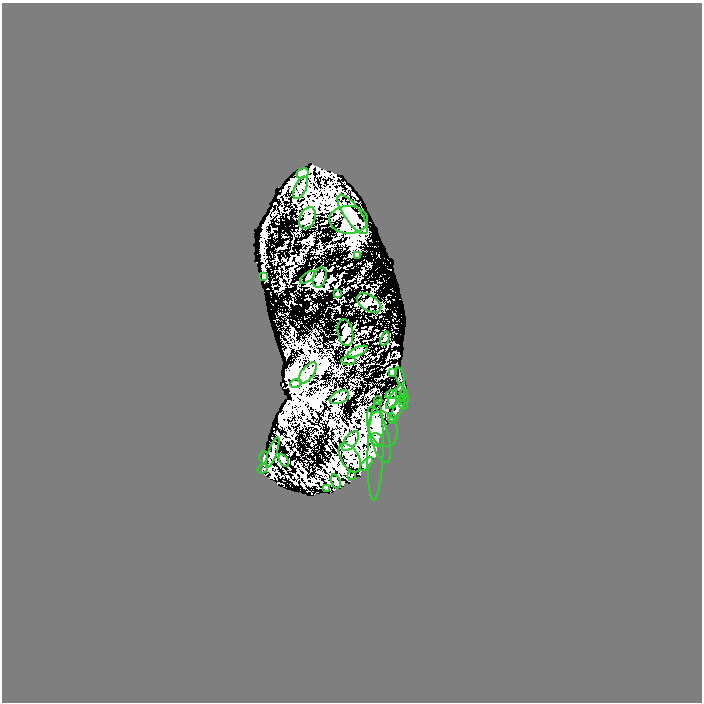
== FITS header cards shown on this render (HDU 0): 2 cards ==
NAXIS1  =                  700
NAXIS2  =                  700

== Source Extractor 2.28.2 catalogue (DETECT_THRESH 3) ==
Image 700 x 700 px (HDU 0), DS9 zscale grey, 1 PNG px = 1 image px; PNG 704 x 704 px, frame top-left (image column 1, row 700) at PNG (2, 3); each listed source drawn as its Kron ellipse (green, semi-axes under 4 px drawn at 4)
Background 0.843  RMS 0.009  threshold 0.027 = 3 sigma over >= 5 px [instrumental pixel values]
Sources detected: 46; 3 with non-positive FLUX_AUTO (blend fragments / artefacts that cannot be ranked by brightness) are neither listed nor drawn; the other 43 listed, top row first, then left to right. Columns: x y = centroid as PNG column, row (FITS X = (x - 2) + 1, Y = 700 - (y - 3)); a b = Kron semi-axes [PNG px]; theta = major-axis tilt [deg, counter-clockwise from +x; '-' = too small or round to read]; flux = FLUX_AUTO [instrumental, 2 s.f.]
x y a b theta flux
303 173 6 5 - 1.9
301 188 12 5 65 2.3
353 214 23 8 -55 4.7
307 218 11 7 65 3.1
348 220 19 14 -2 6.6
358 255 3 2 - 0.34
264 277 3 2 - 0.52
308 277 9 4 36 1
320 278 10 6 72 2.2
337 293 3 2 - 0.38
369 303 13 7 -31 2
345 332 13 7 -80 2.2
385 339 7 3 67 0.63
357 352 11 4 24 1.3
349 360 7 2 0 0.89
308 373 13 6 53 3.2
392 373 3 2 - 0.64
400 376 9 2 -75 1.4
296 383 6 4 18 0.85
404 393 5 2 - 0.67
400 394 9 3 83 1.2
391 395 6 3 19 0.84
339 397 10 6 24 1.9
394 397 14 4 58 2
404 399 5 3 - 1.1
378 400 4 2 - 0.57
404 405 4 2 - 0.79
397 410 15 4 63 1.2
392 418 4 2 - 0.87
383 429 18 14 -69 2.8
379 435 29 9 -74 8.9
377 440 7 5 -51 2.3
350 441 11 6 53 2.7
375 450 50 8 88 10
273 452 16 4 69 1.6
264 457 6 3 89 0.83
350 458 16 9 -60 4.6
284 461 7 4 -59 0.86
366 464 8 3 46 2
263 469 5 4 - 0.78
352 475 3 2 - 0.54
336 481 7 4 -70 0.8
326 488 3 2 - 0.63
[3 non-positive-flux detections neither listed nor drawn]